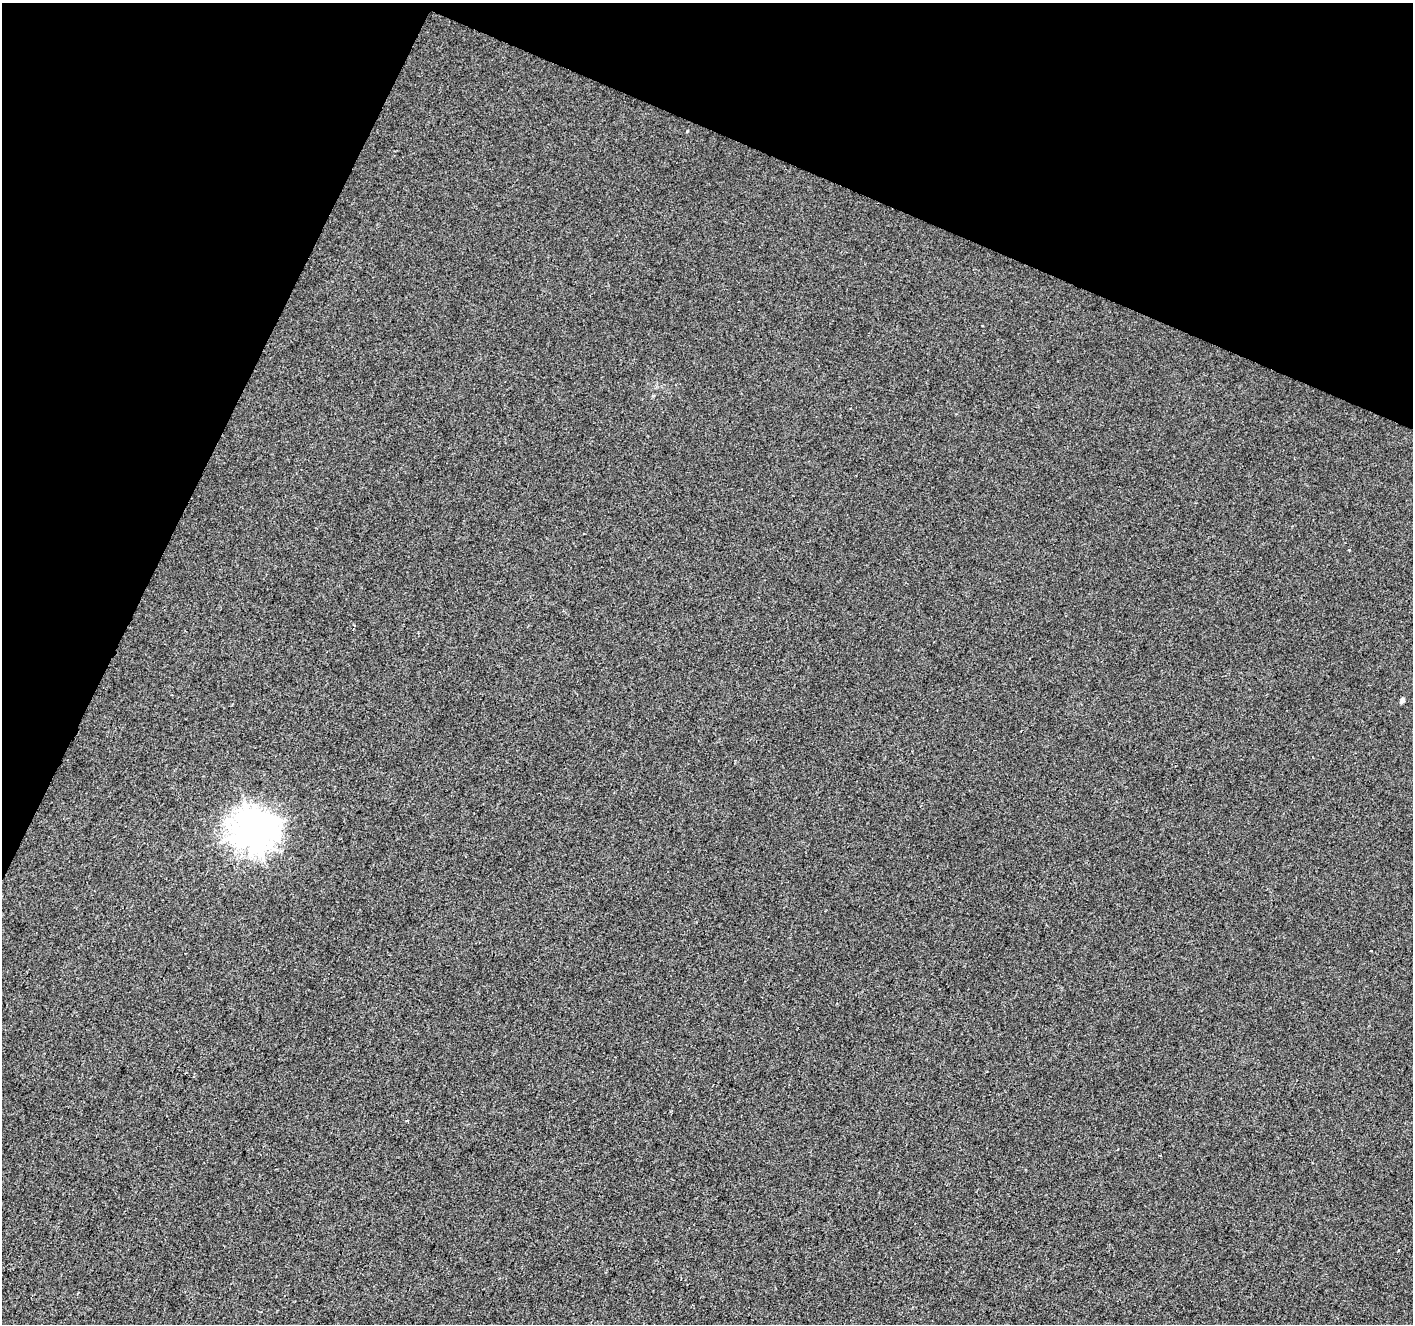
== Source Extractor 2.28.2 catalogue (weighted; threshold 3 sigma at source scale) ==
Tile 2 of 4 x 4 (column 2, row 1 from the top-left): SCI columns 1417-2827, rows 4240-5561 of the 5648 x 5767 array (HDU 1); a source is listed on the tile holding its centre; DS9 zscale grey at full resolution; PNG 1415 x 1326 px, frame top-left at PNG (2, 3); no overlay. Shown black and unused: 22% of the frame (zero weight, under 2 of 3 exposures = <1% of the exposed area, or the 3 px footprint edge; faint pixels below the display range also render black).
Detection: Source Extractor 2.28.2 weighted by HDU 2 'WHT'; one run over the whole footprint, this tile lists its part. Background 6.98e-04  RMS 0.0057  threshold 0.0258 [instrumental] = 3 sigma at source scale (4.5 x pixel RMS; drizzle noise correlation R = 1.50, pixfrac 1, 0.0396/0.0396 arcsec/px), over >= 5 px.
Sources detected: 5; all 5 listed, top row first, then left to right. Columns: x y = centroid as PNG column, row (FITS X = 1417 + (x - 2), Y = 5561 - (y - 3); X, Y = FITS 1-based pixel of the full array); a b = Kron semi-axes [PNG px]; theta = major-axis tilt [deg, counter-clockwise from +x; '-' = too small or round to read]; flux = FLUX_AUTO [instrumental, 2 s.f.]
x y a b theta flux
1349 550 3 3 - 0.89
1402 700 4 4 - 2.9
254 830 13 12 - 900
407 1120 3 2 - 0.46
1398 1250 3 2 - 0.54